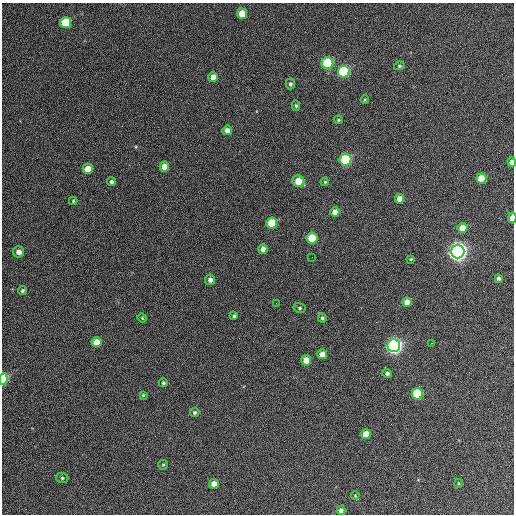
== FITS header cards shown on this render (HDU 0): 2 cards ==
NAXIS1  =                  512 / Axis length
NAXIS2  =                  512 / Axis length

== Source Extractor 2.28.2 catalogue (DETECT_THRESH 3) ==
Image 512 x 512 px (HDU 0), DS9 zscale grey, 1 PNG px = 1 image px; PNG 516 x 516 px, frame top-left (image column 1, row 512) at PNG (2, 3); each listed source drawn as its Kron ellipse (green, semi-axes under 4 px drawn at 4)
Background 405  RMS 22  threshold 64.9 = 3 sigma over >= 5 px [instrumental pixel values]
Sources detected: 58; all 58 listed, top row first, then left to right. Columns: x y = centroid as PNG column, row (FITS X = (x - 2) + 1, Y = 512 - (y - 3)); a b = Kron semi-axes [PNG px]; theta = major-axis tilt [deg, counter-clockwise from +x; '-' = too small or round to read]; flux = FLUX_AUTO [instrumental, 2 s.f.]
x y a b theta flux
242 14 5 5 - 23000
66 23 5 5 - 62000
327 63 6 6 - 110000
399 66 5 4 - 2200
344 72 6 6 - 150000
213 77 5 4 - 12000
290 84 5 4 - 3200
365 100 4 3 - 1500
296 106 5 4 - 2400
338 120 5 4 - 1800
227 130 5 4 - 8200
345 160 6 6 - 130000
512 162 5 3 - 12000
164 167 5 4 - 15000
88 169 5 5 - 18000
481 178 5 5 - 30000
298 181 6 5 - 26000
112 182 4 4 - 3800
325 182 4 3 - 1500
399 199 5 4 - 14000
73 201 4 4 - 1700
335 212 5 4 - 11000
512 218 5 3 - 18000
272 223 5 5 - 50000
462 228 5 5 - 19000
312 238 5 5 - 47000
263 249 5 4 - 9100
19 252 5 5 - 8900
458 252 7 7 - 930000
312 257 2 2 - 590
411 259 4 3 - 1400
499 278 4 3 - 3700
210 280 5 5 - 6200
22 291 4 3 - 2500
407 302 5 5 - 12000
276 303 2 2 - 770
300 308 6 5 - 2300
234 316 3 3 - 2400
142 318 5 4 - 1500
322 318 4 4 - 2600
96 342 5 5 - 18000
431 343 2 2 - 860
394 346 6 6 - 560000
322 354 5 5 - 13000
306 360 5 5 - 17000
387 373 4 4 - 4300
3 379 6 4 83 84000
163 383 4 4 - 2200
417 394 5 5 - 79000
143 395 4 4 - 1700
195 412 5 4 - 2500
366 434 5 5 - 19000
163 465 5 4 - 1900
62 478 6 5 - 2300
458 483 4 4 - 1500
214 484 5 4 - 12000
355 495 4 3 - 1500
341 510 4 4 - 5700
At the frame edge (FLAGS 8, measured only in part): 3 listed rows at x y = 512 162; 512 218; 3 379